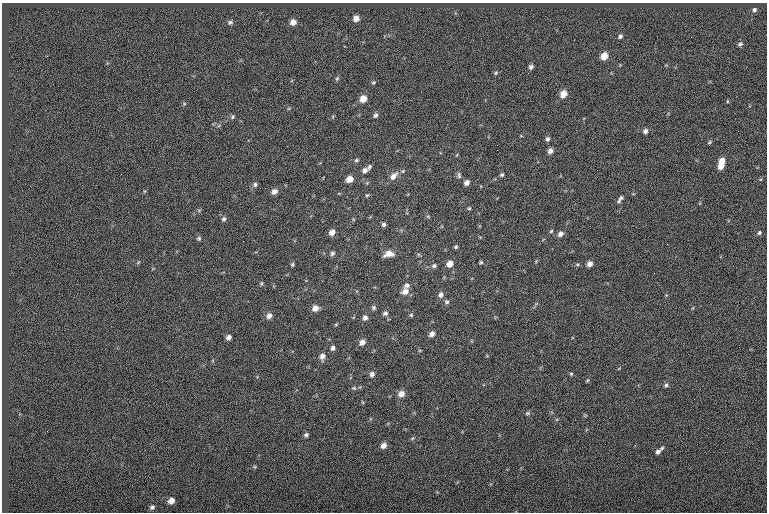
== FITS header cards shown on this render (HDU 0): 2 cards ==
NAXIS1  =                  765
NAXIS2  =                  510

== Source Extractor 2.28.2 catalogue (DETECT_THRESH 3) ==
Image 765 x 510 px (HDU 0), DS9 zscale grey, 1 PNG px = 1 image px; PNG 769 x 514 px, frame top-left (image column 1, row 510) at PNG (2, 3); no overlay
Background 0.00631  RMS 6.9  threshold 20.8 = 3 sigma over >= 5 px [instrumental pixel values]
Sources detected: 84; all 84 listed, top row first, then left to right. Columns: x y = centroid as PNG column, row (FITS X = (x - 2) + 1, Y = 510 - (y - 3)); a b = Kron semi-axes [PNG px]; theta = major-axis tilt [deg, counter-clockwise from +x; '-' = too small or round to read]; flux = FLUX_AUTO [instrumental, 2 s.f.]
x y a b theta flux
754 10 5 5 - 940
356 18 6 6 - 2800
230 22 7 6 - 1100
293 22 6 6 - 2700
620 36 6 5 - 1000
740 44 6 5 - 980
604 56 6 5 - 5300
531 67 5 5 - 1300
496 73 6 5 - 630
337 78 6 5 - 680
373 83 7 5 16 660
563 94 7 5 58 5300
363 99 7 6 - 4600
727 101 4 3 - 340
375 115 6 5 - 1100
233 117 6 5 - 810
645 131 6 5 - 1400
548 139 6 5 - 1100
709 142 6 5 - 610
497 150 2 2 - 960
550 151 6 5 - 2100
356 160 6 4 23 750
722 161 7 6 - 4700
720 166 6 5 - 3000
369 167 7 5 68 880
365 170 7 5 29 1800
459 175 9 5 -79 950
502 175 5 5 - 740
393 176 11 7 49 3200
349 179 6 5 - 4000
467 183 5 5 - 2100
255 184 6 5 - 940
274 191 7 6 - 2200
367 195 5 5 - 590
621 198 5 5 - 730
619 201 7 5 62 880
469 208 5 4 - 540
224 219 6 6 - 1000
384 224 5 5 - 1100
551 231 4 3 - 490
332 232 6 6 - 2500
759 233 5 5 - 750
560 234 6 5 - 1900
199 238 6 5 - 790
456 247 5 4 - 740
332 253 6 5 - 1000
389 254 9 6 10 4400
481 262 4 4 - 610
292 264 5 4 - 700
450 264 6 6 - 3500
590 264 6 5 - 2300
434 266 7 6 - 990
523 270 3 3 - 330
261 283 5 4 - 590
406 285 7 6 - 1500
405 291 9 7 41 3000
441 295 7 6 - 1800
447 302 6 6 - 1000
315 308 7 6 - 2800
374 308 6 5 - 920
385 313 6 6 - 1200
411 315 5 5 - 620
269 316 7 6 - 2300
365 317 6 6 - 1600
336 324 5 3 - 450
432 334 6 5 - 2100
229 337 5 5 - 1700
362 342 6 5 - 2400
333 348 6 5 - 1200
322 356 8 6 80 2200
372 374 6 5 - 1400
571 374 5 4 - 510
587 380 5 3 - 460
666 385 5 5 - 810
354 388 6 4 -11 630
401 394 7 6 - 3300
528 413 7 5 1 820
306 435 5 4 - 990
412 439 5 3 - 530
383 445 6 5 - 2500
662 448 6 4 48 710
658 451 7 5 39 1300
171 501 6 5 - 2800
152 507 6 5 - 1100